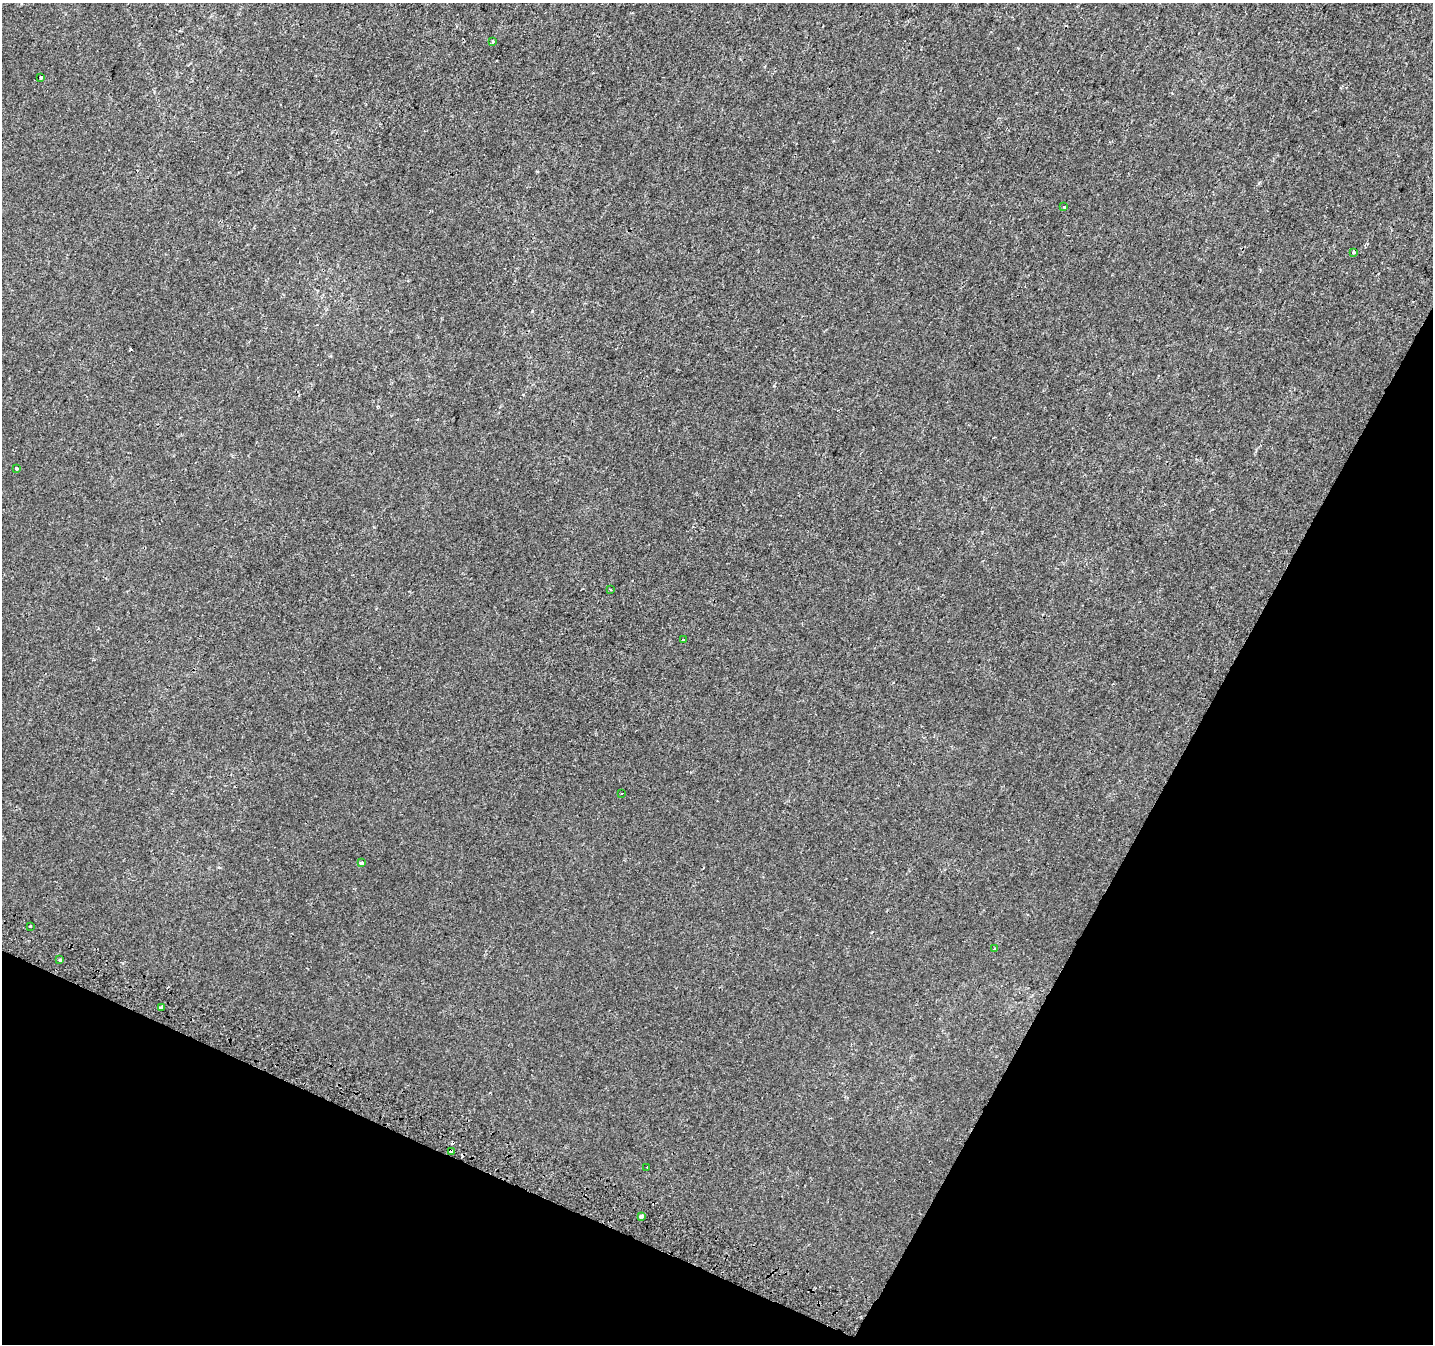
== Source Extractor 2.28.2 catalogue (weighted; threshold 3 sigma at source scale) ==
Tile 15 of 4 x 4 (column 3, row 4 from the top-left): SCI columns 2891-4321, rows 306-1647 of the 5773 x 5911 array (HDU 1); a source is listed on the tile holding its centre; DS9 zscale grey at full resolution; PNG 1435 x 1346 px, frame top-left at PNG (2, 3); each listed source drawn as its Kron ellipse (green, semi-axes under 4 px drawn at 4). Shown black and unused: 25% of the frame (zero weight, under 2 of 3 exposures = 2% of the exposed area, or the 3 px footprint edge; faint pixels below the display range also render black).
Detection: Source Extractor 2.28.2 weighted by HDU 2 'WHT'; one run over the whole footprint, this tile lists its part. Background 1.45e-04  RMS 0.0028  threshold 0.0125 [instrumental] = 3 sigma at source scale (4.5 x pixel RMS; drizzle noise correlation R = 1.50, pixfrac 1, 0.0396/0.0396 arcsec/px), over >= 5 px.
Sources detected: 19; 3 cosmic-ray / hot-pixel residue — neither listed nor drawn; the other 16 listed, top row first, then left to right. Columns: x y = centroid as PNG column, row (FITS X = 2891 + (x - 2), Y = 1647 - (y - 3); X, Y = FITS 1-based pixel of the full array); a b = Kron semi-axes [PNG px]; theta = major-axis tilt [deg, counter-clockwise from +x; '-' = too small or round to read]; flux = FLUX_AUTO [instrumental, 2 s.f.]
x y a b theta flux
493 41 3 3 - 0.26
41 77 4 3 - 0.88
1064 207 3 3 - 0.41
1354 252 3 3 - 1.4
17 468 3 3 - 1.6
610 590 3 2 - 0.27
683 640 3 3 - 0.71
622 793 2 2 - 0.23
361 863 4 3 - 1.2
30 926 3 3 - 0.44
994 949 3 3 - 0.39
60 960 3 3 - 2
162 1008 4 3 - 1.4
451 1151 4 3 - 2
647 1167 2 2 - 0.21
641 1216 3 3 - 6.2
Overlapping masked pixels (flux is a lower limit): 1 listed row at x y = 451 1151